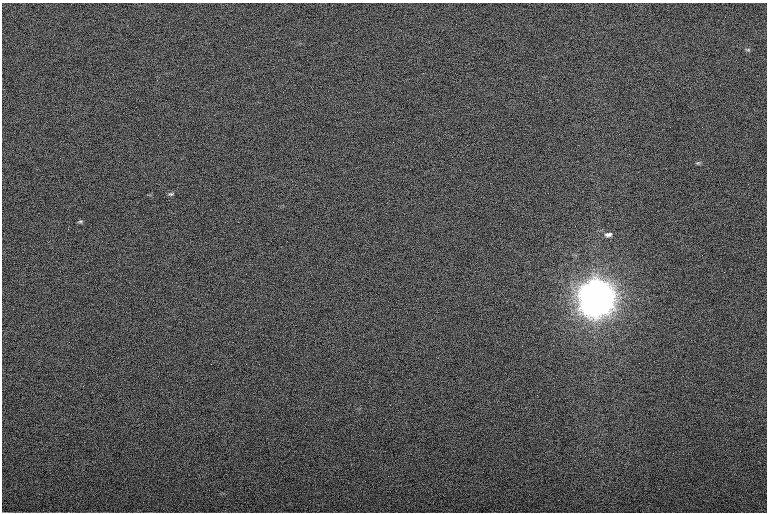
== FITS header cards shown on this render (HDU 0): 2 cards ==
NAXIS1  =                 1530 /
NAXIS2  =                 1020 /

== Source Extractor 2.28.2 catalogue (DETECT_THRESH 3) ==
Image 1530 x 1020 px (HDU 0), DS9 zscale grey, zoomed out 1/2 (1 PNG px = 2 x 2 image px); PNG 769 x 514 px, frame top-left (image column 2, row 1019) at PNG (2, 3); no overlay
Background 109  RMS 9.9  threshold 29.6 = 3 sigma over >= 5 px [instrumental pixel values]
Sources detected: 6; all 6 listed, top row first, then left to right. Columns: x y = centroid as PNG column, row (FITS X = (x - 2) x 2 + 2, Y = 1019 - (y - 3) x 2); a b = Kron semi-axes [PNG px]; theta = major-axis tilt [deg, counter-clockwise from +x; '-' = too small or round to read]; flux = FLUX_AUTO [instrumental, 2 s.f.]
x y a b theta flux
748 50 7 4 13 4.0e+03
698 163 8 4 -1 3.8e+03
171 194 8 4 -2 5.1e+03
80 222 7 4 6 3.9e+03
608 235 8 5 7 9.4e+03
595 295 20 9 89 3.2e+07